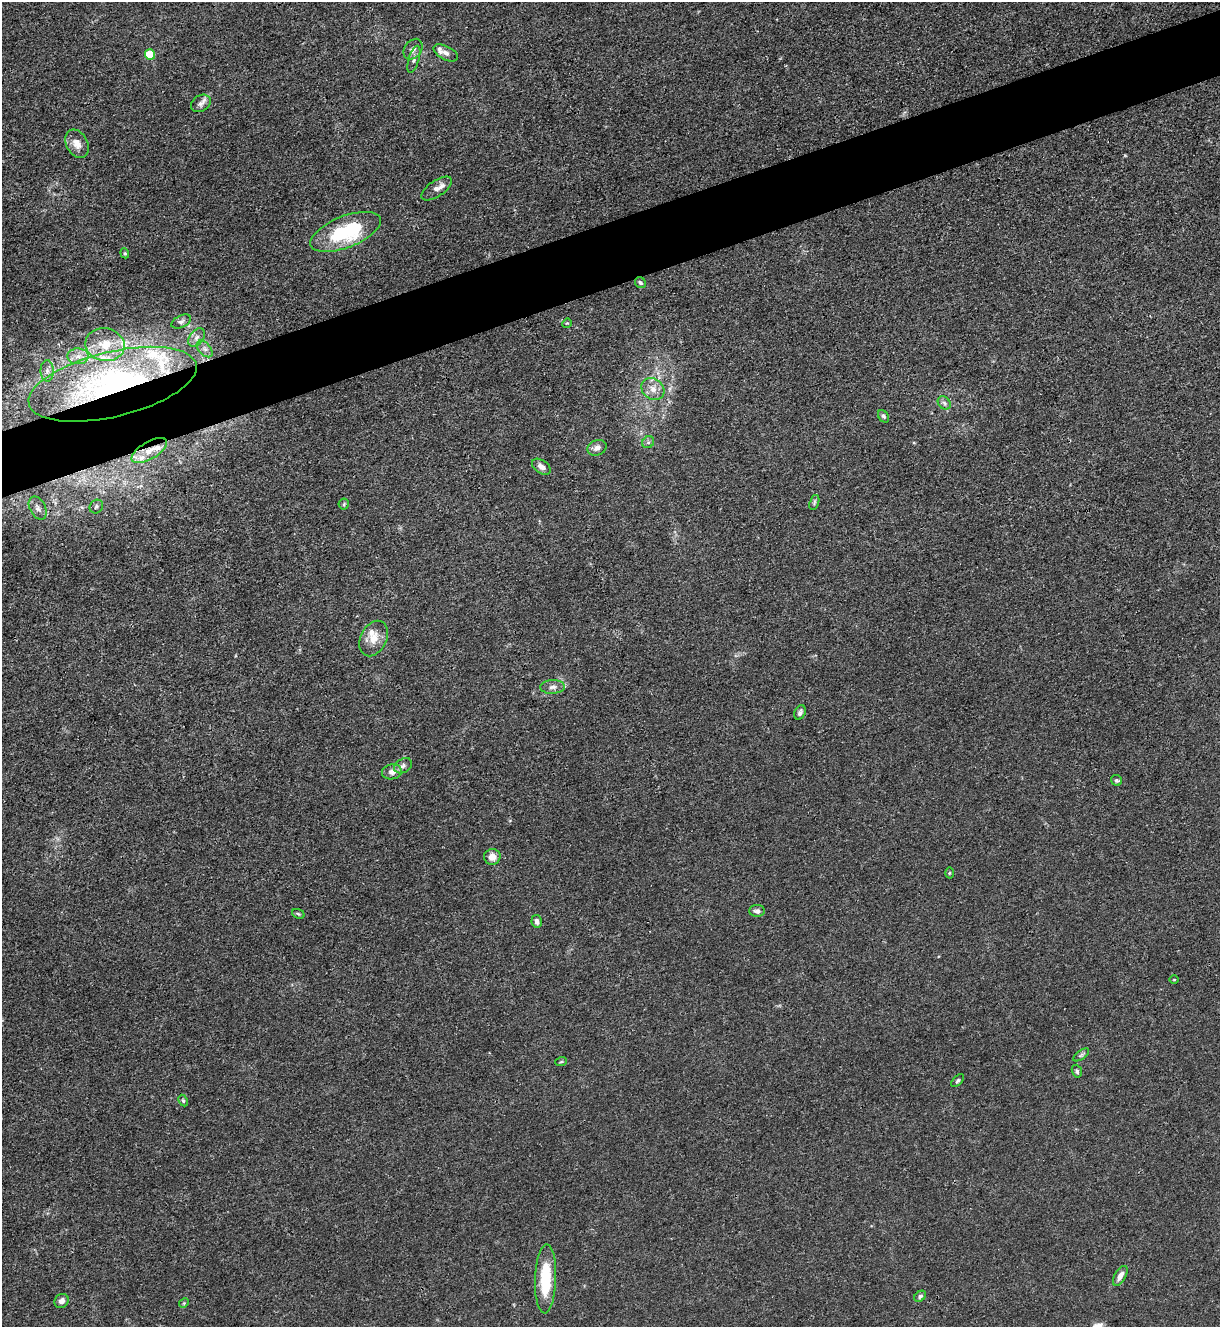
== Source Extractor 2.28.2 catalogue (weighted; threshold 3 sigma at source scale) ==
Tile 10 of 4 x 4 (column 2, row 3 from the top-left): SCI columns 1364-2581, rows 1328-2652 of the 5287 x 5305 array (HDU 1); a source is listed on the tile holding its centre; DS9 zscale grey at full resolution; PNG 1222 x 1329 px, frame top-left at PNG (2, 2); each listed source drawn as its Kron ellipse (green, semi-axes under 4 px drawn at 4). Shown black and unused: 5% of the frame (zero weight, under 3 of 4 exposures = <1% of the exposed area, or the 3 px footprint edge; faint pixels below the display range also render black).
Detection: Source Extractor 2.28.2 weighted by HDU 2 'WHT'; one run over the whole footprint, this tile lists its part. Background 0.0304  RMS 0.0027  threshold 0.012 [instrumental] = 3 sigma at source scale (4.5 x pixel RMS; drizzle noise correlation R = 1.50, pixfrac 1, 0.05/0.05 arcsec/px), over >= 5 px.
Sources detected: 61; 10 inside a brighter listed object's ellipse — not listed separately; the other 51 listed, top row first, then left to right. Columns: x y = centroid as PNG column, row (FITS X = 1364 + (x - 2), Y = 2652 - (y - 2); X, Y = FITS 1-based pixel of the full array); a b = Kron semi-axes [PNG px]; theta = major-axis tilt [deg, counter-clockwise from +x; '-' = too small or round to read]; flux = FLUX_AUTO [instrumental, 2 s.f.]
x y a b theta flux
413 49 11 8 53 1.4
446 53 13 6 -27 1.2
150 54 5 5 - 12
414 59 14 5 74 1.1
201 103 10 8 32 1.2
77 144 15 10 -60 2.8
437 188 17 8 34 1.8
345 232 37 16 21 22
125 253 5 4 - 0.34
640 283 6 5 - 0.58
181 322 10 6 26 0.92
567 323 5 4 - 0.28
197 338 10 7 51 1.3
105 345 20 16 -10 7.4
205 349 10 6 -48 1.2
78 356 10 8 0 2
47 371 11 6 -90 1.5
113 384 86 32 13 93
653 389 12 10 -39 2.4
944 403 7 5 -46 0.73
883 416 6 5 - 0.54
648 442 6 5 - 0.56
597 448 10 7 22 1.3
149 451 20 8 30 3.8
541 467 10 6 -35 1.4
814 502 8 4 72 0.49
344 504 5 5 - 0.43
96 507 7 6 - 0.58
38 508 12 7 -62 1.3
374 638 19 13 63 3.6
553 687 12 7 3 1.2
800 713 8 5 65 0.71
403 766 10 6 29 1
392 772 10 7 8 1.6
1116 780 6 5 - 0.47
492 857 8 8 - 2.1
949 873 5 3 - 0.26
757 911 8 6 0 0.97
298 914 6 4 -23 0.4
537 921 6 5 - 1
1174 980 5 3 - 0.21
1081 1055 9 4 35 0.53
561 1062 6 3 19 0.28
1077 1071 6 5 - 0.5
958 1081 8 4 45 0.45
183 1101 6 4 -63 0.45
1120 1276 11 5 60 1.7
546 1279 34 10 88 12
920 1296 6 4 39 0.57
62 1301 7 6 - 1.3
184 1303 5 4 - 0.29
Overlapping masked pixels (flux is a lower limit): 2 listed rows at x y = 113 384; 149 451